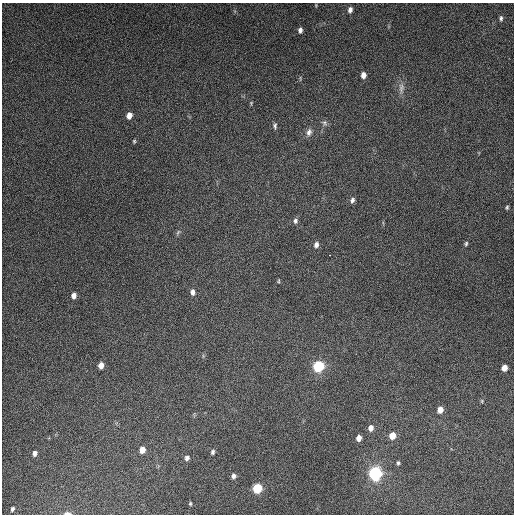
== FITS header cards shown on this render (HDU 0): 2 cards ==
NAXIS1  =                  512
NAXIS2  =                  512

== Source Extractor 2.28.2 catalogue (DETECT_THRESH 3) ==
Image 512 x 512 px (HDU 0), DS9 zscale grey, 1 PNG px = 1 image px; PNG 516 x 516 px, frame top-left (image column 1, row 512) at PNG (2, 3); no overlay
Background 5060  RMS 310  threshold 940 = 3 sigma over >= 5 px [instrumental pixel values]
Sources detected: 41; all 41 listed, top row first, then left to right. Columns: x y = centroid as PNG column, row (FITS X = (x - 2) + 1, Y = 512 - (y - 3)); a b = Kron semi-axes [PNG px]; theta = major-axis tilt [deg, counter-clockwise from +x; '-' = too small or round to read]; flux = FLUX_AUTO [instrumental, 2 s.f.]
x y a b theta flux
316 5 5 3 - 1.8e+04
350 10 6 5 - 9.5e+04
501 18 6 4 -84 4.2e+04
300 30 6 4 85 7.3e+04
363 75 6 5 - 1.2e+05
401 88 16 8 88 1.3e+05
251 103 6 3 76 2.3e+04
129 115 6 5 - 1.5e+05
324 123 9 7 -27 6.1e+04
275 126 9 5 -88 5.0e+04
309 132 11 7 73 9.9e+04
134 141 5 4 - 2.6e+04
352 200 7 5 67 6.1e+04
507 207 4 3 - 2.9e+04
295 221 7 6 - 5.8e+04
178 232 9 4 55 3.9e+04
466 244 6 5 - 3.3e+04
316 245 7 6 - 8.4e+04
329 255 2 2 - 1.2e+04
279 281 6 3 82 2.1e+04
193 292 7 6 - 8.9e+04
74 296 6 5 - 9.9e+04
101 365 6 5 - 1.4e+05
318 366 8 8 - 1.1e+06
504 368 5 5 - 1.6e+05
482 401 5 4 - 2.4e+04
440 410 6 5 - 1.8e+05
371 428 7 6 - 1.2e+05
392 436 7 6 - 2.3e+05
359 438 5 4 - 1.2e+05
142 450 7 5 75 1.8e+05
212 452 6 4 70 5.2e+04
35 453 7 5 73 7.2e+04
187 458 7 6 - 6.7e+04
398 463 5 4 - 3.3e+04
375 473 10 9 - 1.7e+06
233 476 6 5 - 6.5e+04
257 488 7 6 - 6.9e+05
190 504 4 3 - 2.5e+04
12 509 4 3 - 4.2e+04
67 513 7 3 -2 9.2e+04
At the frame edge (FLAGS 8, measured only in part): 1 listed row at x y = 67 513